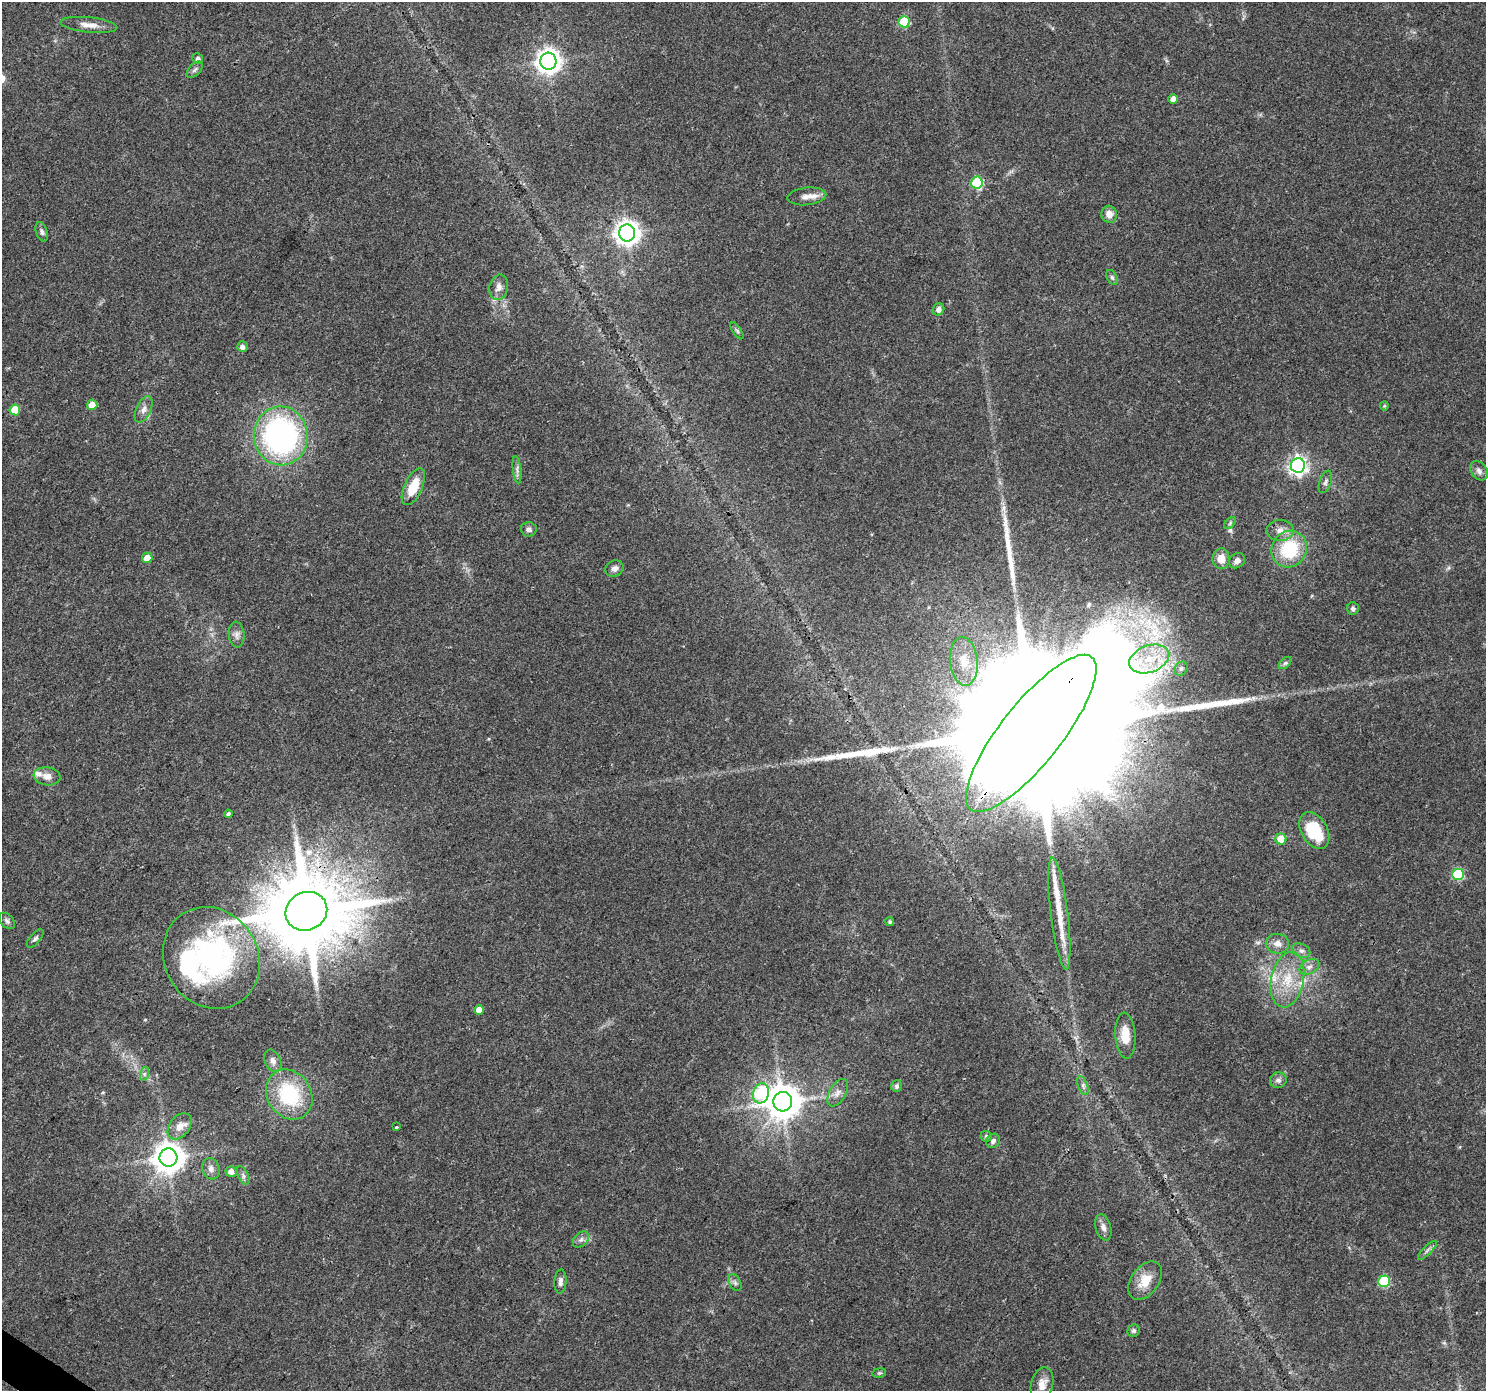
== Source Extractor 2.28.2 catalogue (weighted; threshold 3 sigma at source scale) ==
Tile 7 of 4 x 4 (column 3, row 2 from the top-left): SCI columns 2967-4450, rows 2964-4352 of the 5942 x 5993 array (HDU 1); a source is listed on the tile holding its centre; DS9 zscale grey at full resolution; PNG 1488 x 1393 px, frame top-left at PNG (2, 2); each listed source drawn as its Kron ellipse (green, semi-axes under 4 px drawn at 4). Shown black and unused: <1% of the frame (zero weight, under 3 of 4 exposures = <1% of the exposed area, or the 3 px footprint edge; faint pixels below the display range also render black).
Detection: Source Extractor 2.28.2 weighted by HDU 2 'WHT'; one run over the whole footprint, this tile lists its part. Background 0.0446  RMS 0.0036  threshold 0.016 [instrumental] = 3 sigma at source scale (4.5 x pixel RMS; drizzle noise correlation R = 1.50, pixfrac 1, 0.0396/0.0396 arcsec/px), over >= 5 px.
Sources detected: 95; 1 inside a brighter object's white glare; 4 long thin detections or spike segments (spike, bleed or trail) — neither listed nor drawn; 5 inside a brighter listed object's ellipse — not listed separately; the other 85 listed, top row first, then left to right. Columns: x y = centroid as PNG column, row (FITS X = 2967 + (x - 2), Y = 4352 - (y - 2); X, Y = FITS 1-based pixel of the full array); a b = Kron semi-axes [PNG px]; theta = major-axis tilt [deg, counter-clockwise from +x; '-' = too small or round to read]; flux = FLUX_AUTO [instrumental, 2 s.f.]
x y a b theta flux
904 22 6 5 - 17
89 25 28 7 -6 3.7
198 59 5 5 - 1
548 61 8 8 - 320
195 70 10 5 45 1
1173 99 5 4 - 2.8
977 183 6 6 - 26
807 196 19 8 6 3.3
1109 214 8 8 - 2.7
42 232 10 5 -71 1
627 233 8 8 - 330
1112 277 8 5 -63 0.78
499 287 13 9 78 2.2
938 309 6 5 - 1.6
737 331 10 4 -56 0.63
242 347 5 5 - 1.7
92 405 5 5 - 4.2
1384 406 4 4 - 0.42
144 409 14 7 65 2.1
15 410 5 5 - 8.2
281 436 29 27 -83 95
1298 465 7 7 - 140
517 470 13 4 -84 1.2
1479 471 10 8 -53 1.6
1325 482 11 6 69 1.1
413 487 20 9 66 8.9
1230 523 7 4 47 0.65
529 529 8 7 - 1.3
1280 530 13 10 -1 3.1
1289 549 19 17 53 20
147 558 5 5 - 4.2
1221 559 10 8 -89 4
1237 561 8 7 - 1.6
614 568 9 7 26 1.7
1353 609 6 6 - 0.93
237 635 13 8 -85 1.8
1149 659 21 13 20 10
964 661 24 14 -84 9.2
1285 663 7 4 44 0.73
1181 669 7 6 - 0.88
1031 733 97 30 52 54000
47 776 13 9 -8 2.9
228 814 4 3 - 0.67
1314 830 20 13 -60 17
1281 839 5 5 - 5.7
1458 874 6 5 - 29
306 911 21 19 27 4800
1059 914 56 8 -83 10
7 921 10 6 -45 1.1
890 922 4 4 - 0.68
35 939 11 5 49 0.95
1277 944 12 10 -9 2.6
1301 950 9 6 -24 1.4
211 958 53 46 -57 70
1309 967 10 7 28 1.7
1287 980 28 16 79 12
479 1010 5 4 - 3.9
1125 1036 23 10 -86 6.6
273 1061 12 7 -67 1.8
144 1074 7 4 72 0.77
1278 1080 8 7 - 1.4
1083 1085 10 5 -69 1.1
897 1086 6 5 - 1
761 1093 10 8 75 36
838 1093 15 8 60 2.4
289 1094 26 22 -55 26
783 1102 10 9 - 840
180 1126 14 10 53 3.1
396 1127 3 3 - 0.95
986 1136 5 5 - 0.61
993 1141 7 6 - 1.2
168 1157 9 9 - 600
211 1169 11 8 -71 1.7
231 1171 5 5 - 2.2
243 1175 10 5 -64 1.1
1103 1227 13 7 -74 2.1
581 1240 9 6 48 1.3
1427 1250 12 3 45 0.97
1145 1281 21 13 53 7.2
1384 1281 6 5 - 28
560 1282 12 6 86 1.5
735 1283 9 5 -64 0.97
1134 1331 6 6 - 0.81
879 1373 7 5 10 0.55
1042 1384 17 11 76 3.5
Overlapping masked pixels (flux is a lower limit): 3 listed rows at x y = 413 487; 1031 733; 306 911